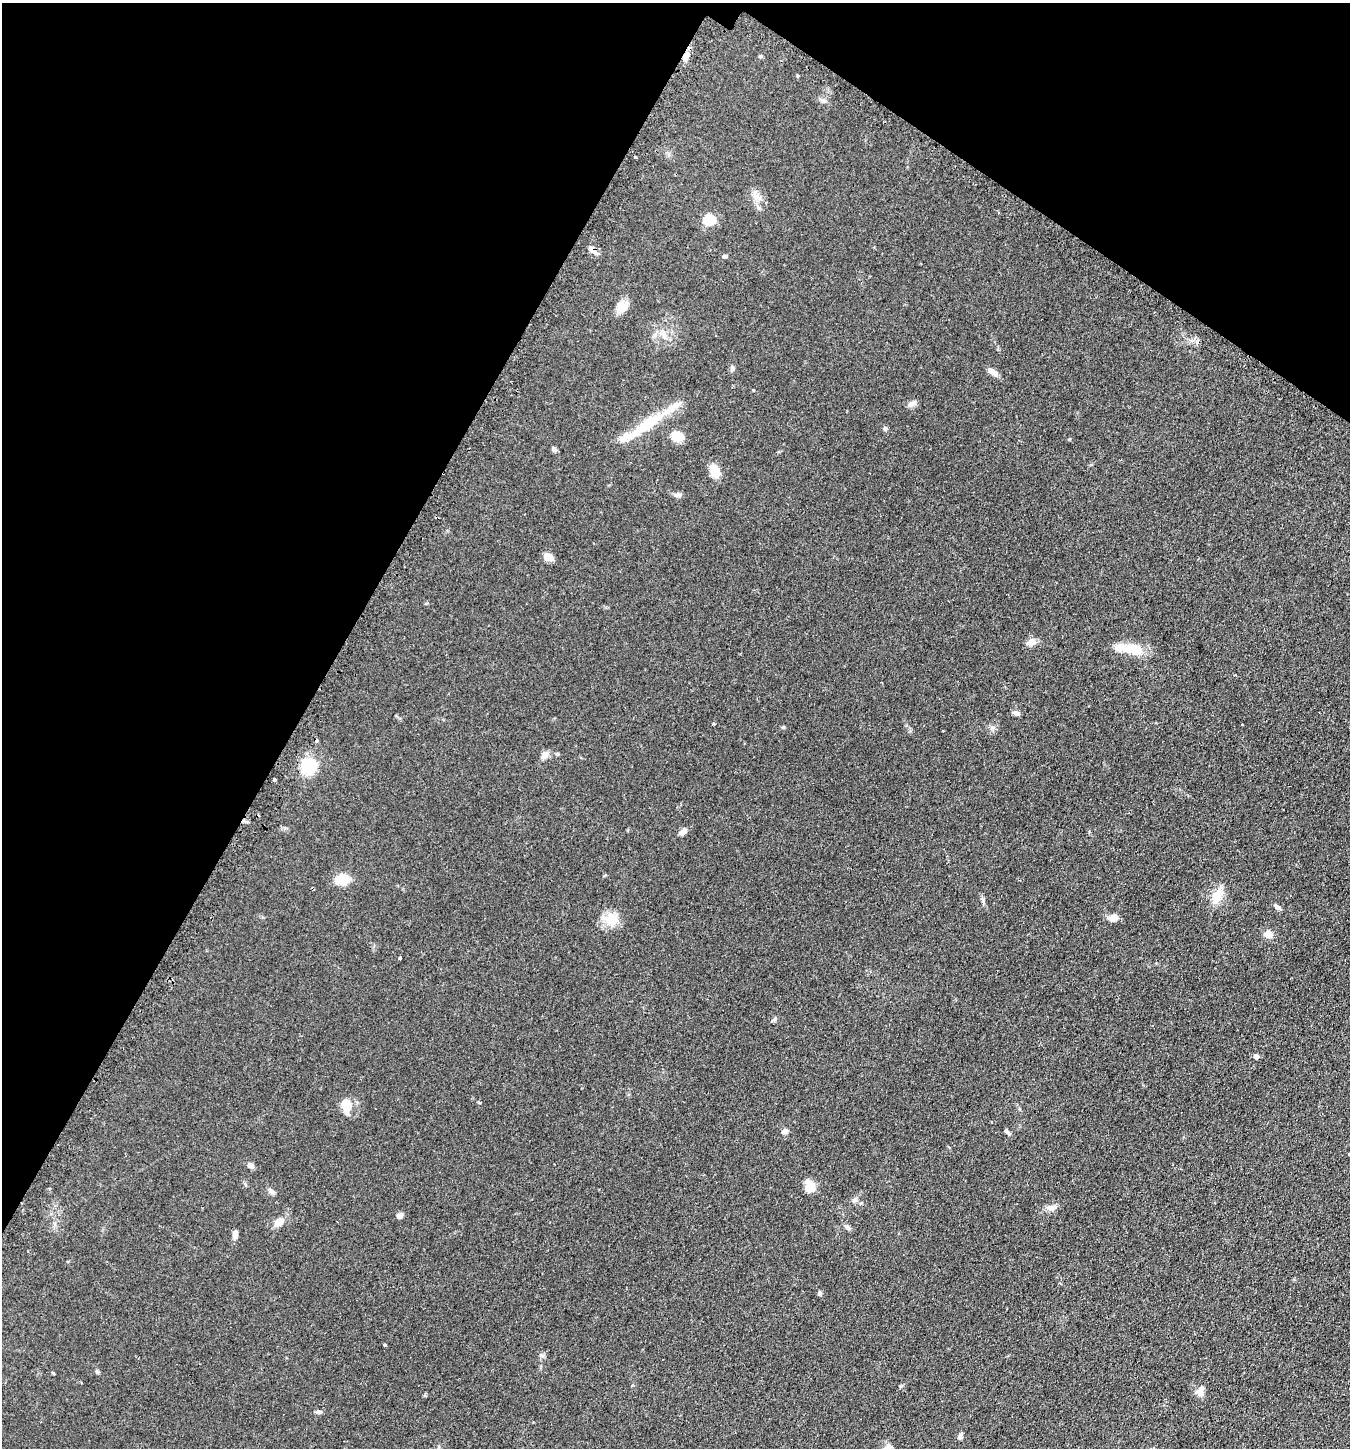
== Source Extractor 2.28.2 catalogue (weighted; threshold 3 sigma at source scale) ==
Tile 2 of 4 x 4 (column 2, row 1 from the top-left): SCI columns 1528-2875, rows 4384-5829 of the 5889 x 5876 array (HDU 1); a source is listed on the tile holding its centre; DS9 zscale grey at full resolution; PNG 1352 x 1450 px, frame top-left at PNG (2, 3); no overlay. Shown black and unused: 29% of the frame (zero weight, under 2 of 3 exposures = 4% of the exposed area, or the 3 px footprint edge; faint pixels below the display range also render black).
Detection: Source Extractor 2.28.2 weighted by HDU 2 'WHT'; one run over the whole footprint, this tile lists its part. Background 0.104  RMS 0.0075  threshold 0.0337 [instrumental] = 3 sigma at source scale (4.5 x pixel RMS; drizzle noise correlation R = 1.50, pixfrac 1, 0.05/0.05 arcsec/px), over >= 5 px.
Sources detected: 69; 1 inside a brighter object's white glare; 5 cosmic-ray / hot-pixel residue — not listed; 4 inside a brighter listed object's ellipse — not listed separately; the other 59 listed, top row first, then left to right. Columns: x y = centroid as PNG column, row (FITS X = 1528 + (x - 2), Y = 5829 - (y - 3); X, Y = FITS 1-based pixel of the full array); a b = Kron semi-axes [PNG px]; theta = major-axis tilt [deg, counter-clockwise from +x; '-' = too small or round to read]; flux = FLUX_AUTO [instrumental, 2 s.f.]
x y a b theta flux
686 56 13 7 73 4.3
761 56 5 5 - 0.86
823 100 11 3 -15 1.6
756 196 16 7 -38 4.8
709 219 6 6 - 55
592 249 11 7 -56 3.5
725 256 5 4 - 1.7
622 307 15 14 - 7.4
664 335 9 7 -90 3.1
732 368 8 6 89 1.5
993 372 13 6 -33 4.3
912 404 12 6 28 3.3
648 424 42 13 34 24
885 428 6 5 - 1.3
678 436 9 8 - 18
715 471 14 10 -72 10
678 495 9 6 5 2.3
548 557 10 7 -30 6.2
1031 642 12 8 20 4.6
1133 649 24 12 -4 18
1016 713 9 6 -10 2
714 724 4 2 - 0.56
783 727 5 4 - 0.77
545 755 11 7 56 4
309 766 14 13 - 26
274 779 3 3 - 8.5
683 831 11 6 45 3.4
342 879 13 9 15 14
1217 896 23 10 72 11
983 899 10 3 -69 1.4
1277 907 9 5 -39 2.5
1113 918 10 7 28 5.5
612 919 18 17 - 12
1268 934 10 9 - 5
400 958 3 3 - 0.76
774 1019 7 4 69 1.2
1256 1056 4 4 - 4.3
345 1105 17 11 -79 9.5
784 1131 7 7 - 2.3
1007 1132 9 4 -44 1.7
1349 1154 3 3 - 1.6
251 1165 9 6 -17 2.5
810 1187 16 11 -81 7.8
271 1192 9 6 -34 2.1
854 1200 8 6 20 1.8
1051 1207 16 7 6 3.8
399 1216 7 5 27 3
279 1222 12 9 35 6.3
235 1235 10 6 86 3.3
820 1293 5 5 - 1.7
385 1345 3 3 - 1.7
542 1355 8 5 -21 1.5
97 1371 6 5 - 1.2
53 1373 3 3 - 1.5
81 1382 3 3 - 0.62
1201 1393 14 8 -50 3.9
319 1412 8 5 -4 1.8
960 1437 7 5 67 2.1
888 1448 13 11 29 5.4
Overlapping masked pixels (flux is a lower limit): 2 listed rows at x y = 686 56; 592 249
Isophote crosses this tile's border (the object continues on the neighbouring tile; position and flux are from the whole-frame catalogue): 2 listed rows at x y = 1349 1154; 888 1448
Unlisted compact peaks at least as high as the median listed source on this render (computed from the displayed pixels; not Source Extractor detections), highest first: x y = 1069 439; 753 390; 901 1386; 555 450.